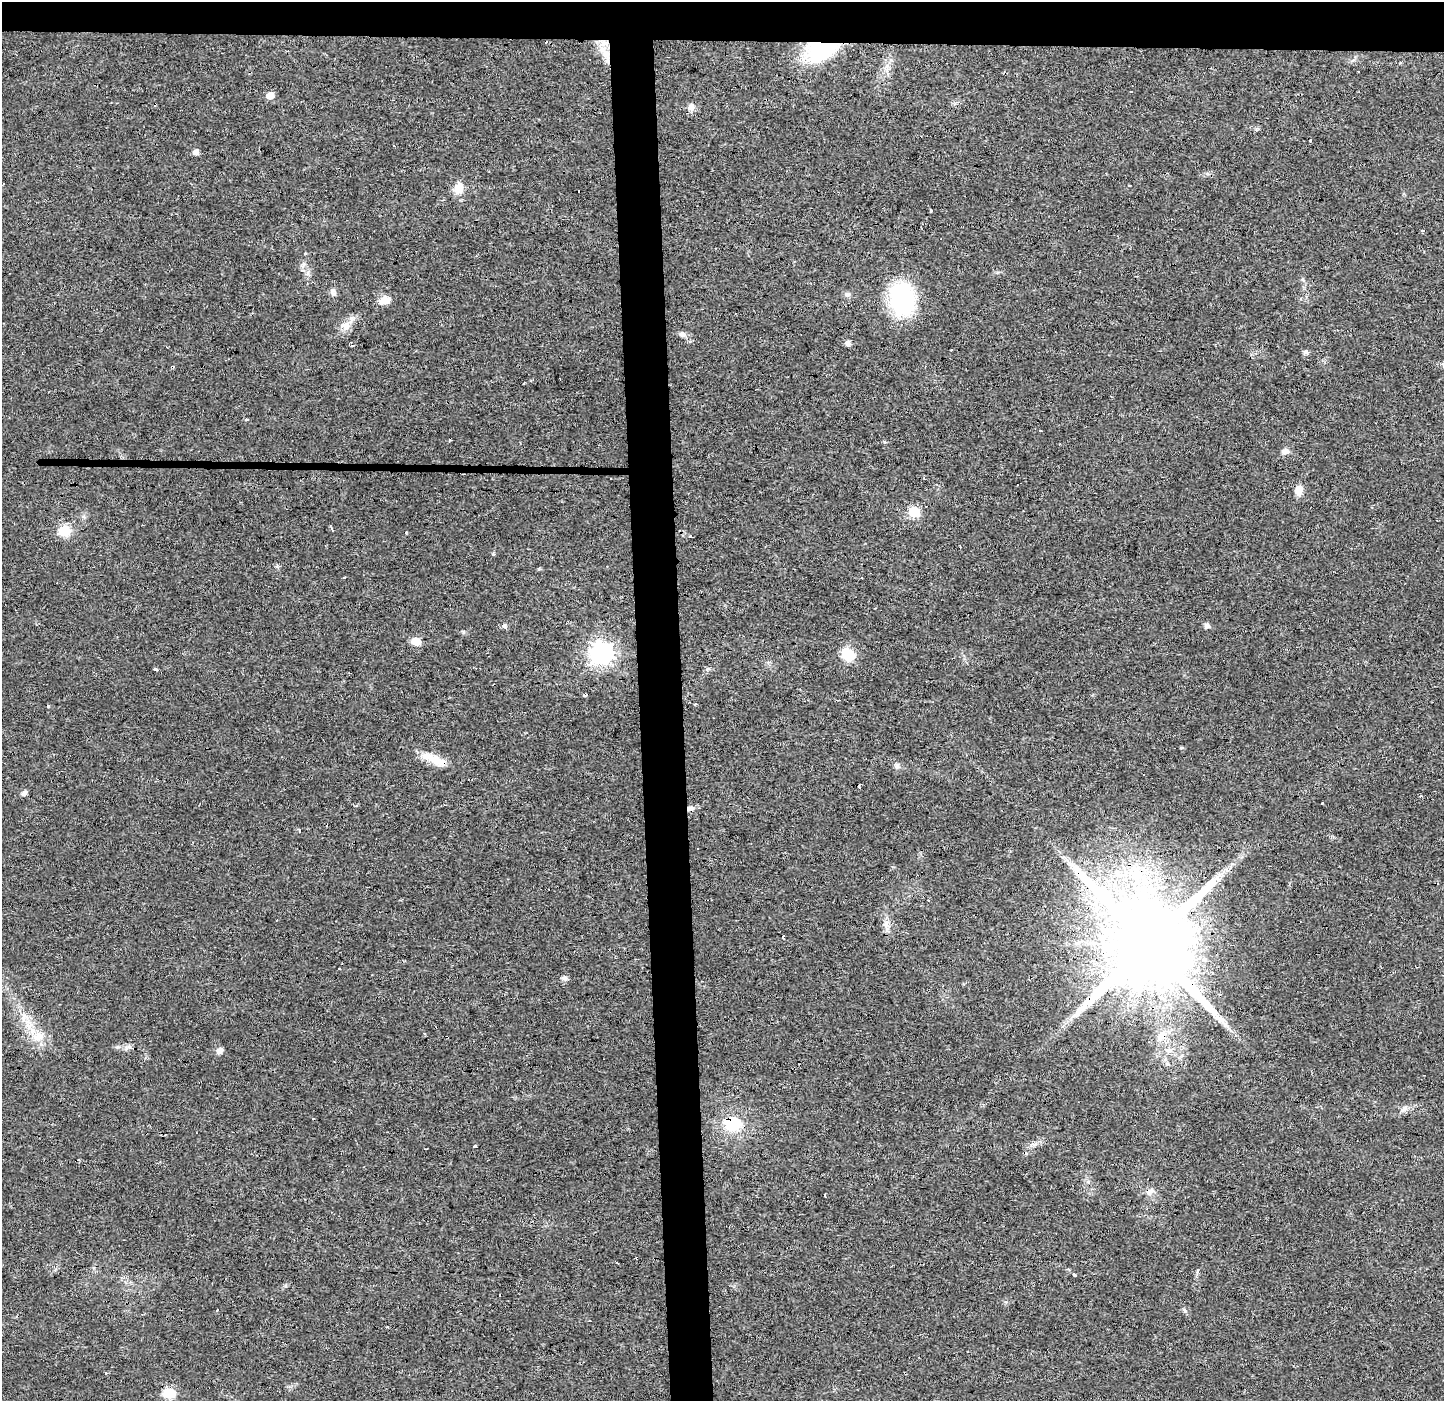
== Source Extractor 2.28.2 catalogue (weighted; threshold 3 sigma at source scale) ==
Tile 2 of 3 x 3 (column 2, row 1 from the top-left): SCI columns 1508-2949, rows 2798-4196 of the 4457 x 4202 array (HDU 1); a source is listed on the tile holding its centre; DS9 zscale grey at full resolution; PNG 1446 x 1403 px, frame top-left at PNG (2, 2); no overlay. Shown black and unused: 6% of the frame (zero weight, under 3 of 4 exposures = <1% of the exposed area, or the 3 px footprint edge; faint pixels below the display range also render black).
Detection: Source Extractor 2.28.2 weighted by HDU 2 'WHT'; one run over the whole footprint, this tile lists its part. Background 0.0173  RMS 0.003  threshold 0.0136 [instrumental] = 3 sigma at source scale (4.5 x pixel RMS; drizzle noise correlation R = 1.50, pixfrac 1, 0.0396/0.0396 arcsec/px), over >= 5 px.
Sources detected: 93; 27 cosmic-ray / hot-pixel residue — not listed; the other 66 listed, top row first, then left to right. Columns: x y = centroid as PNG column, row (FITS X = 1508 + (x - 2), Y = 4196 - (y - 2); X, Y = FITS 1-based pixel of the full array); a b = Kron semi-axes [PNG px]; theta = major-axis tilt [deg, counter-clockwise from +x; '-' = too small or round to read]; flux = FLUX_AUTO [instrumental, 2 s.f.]
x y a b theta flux
823 48 25 14 20 35
606 54 18 8 -55 4
1131 92 3 3 - 1
270 95 6 5 - 3.7
691 107 11 8 -82 1.5
1311 141 3 3 - 1.1
195 152 5 5 - 1.8
459 188 15 11 66 3.5
579 191 3 3 - 3.2
930 210 3 3 - 9.4
1422 231 3 3 - 0.98
305 254 3 3 - 0.77
333 291 11 7 -66 1.1
848 294 7 7 - 0.88
902 299 30 23 -82 32
384 300 13 8 27 3.5
345 325 14 11 -2 2.5
682 334 8 7 - 0.98
848 343 5 5 - 1.4
351 345 4 3 - 0.88
1306 352 6 5 - 0.92
524 383 3 2 - 0.3
884 442 5 4 - 0.39
1285 451 9 7 19 1.5
1299 490 12 8 65 2.4
914 512 6 6 - 18
331 528 5 3 - 0.49
64 531 6 6 - 22
690 537 3 3 - 2.4
493 554 3 3 - 0.63
344 578 3 3 - 1
504 625 6 5 - 0.62
1207 626 8 6 -14 0.82
463 632 6 3 72 0.35
415 641 6 5 - 7.4
601 654 8 8 - 190
848 654 17 13 -39 5.9
155 669 4 3 - 1.6
585 695 4 3 - 1.7
837 700 3 3 - 0.29
1181 748 6 3 -7 0.36
436 760 30 11 -25 5.6
897 765 9 6 -47 0.93
24 793 8 6 42 0.78
1322 803 3 3 - 0.71
690 808 11 6 20 1.2
299 830 3 3 - 0.83
886 924 11 7 -54 1.7
1148 944 24 21 -32 7200
1416 967 3 2 - 0.48
564 978 7 6 - 1.2
24 1017 12 7 59 1.9
1162 1035 14 10 54 3.3
38 1036 17 12 27 4.3
129 1047 7 4 -19 0.73
219 1050 9 6 50 1.3
1170 1050 9 5 31 1
1404 1109 12 6 47 1.2
732 1123 16 13 -20 12
475 1147 3 3 - 1
1151 1191 7 7 - 1
825 1195 3 2 - 0.52
1074 1275 3 3 - 0.88
217 1310 3 2 - 0.44
106 1373 3 2 - 0.52
169 1393 7 6 - 20
Overlapping masked pixels (flux is a lower limit): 8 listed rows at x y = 823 48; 606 54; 436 760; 690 808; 1148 944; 1162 1035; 38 1036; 732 1123
Unlisted compact peaks at least as high as the median listed source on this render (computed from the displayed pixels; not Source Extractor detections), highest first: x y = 1185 1311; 117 1047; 277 566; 539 569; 1031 1145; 707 669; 1256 129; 1197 1271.